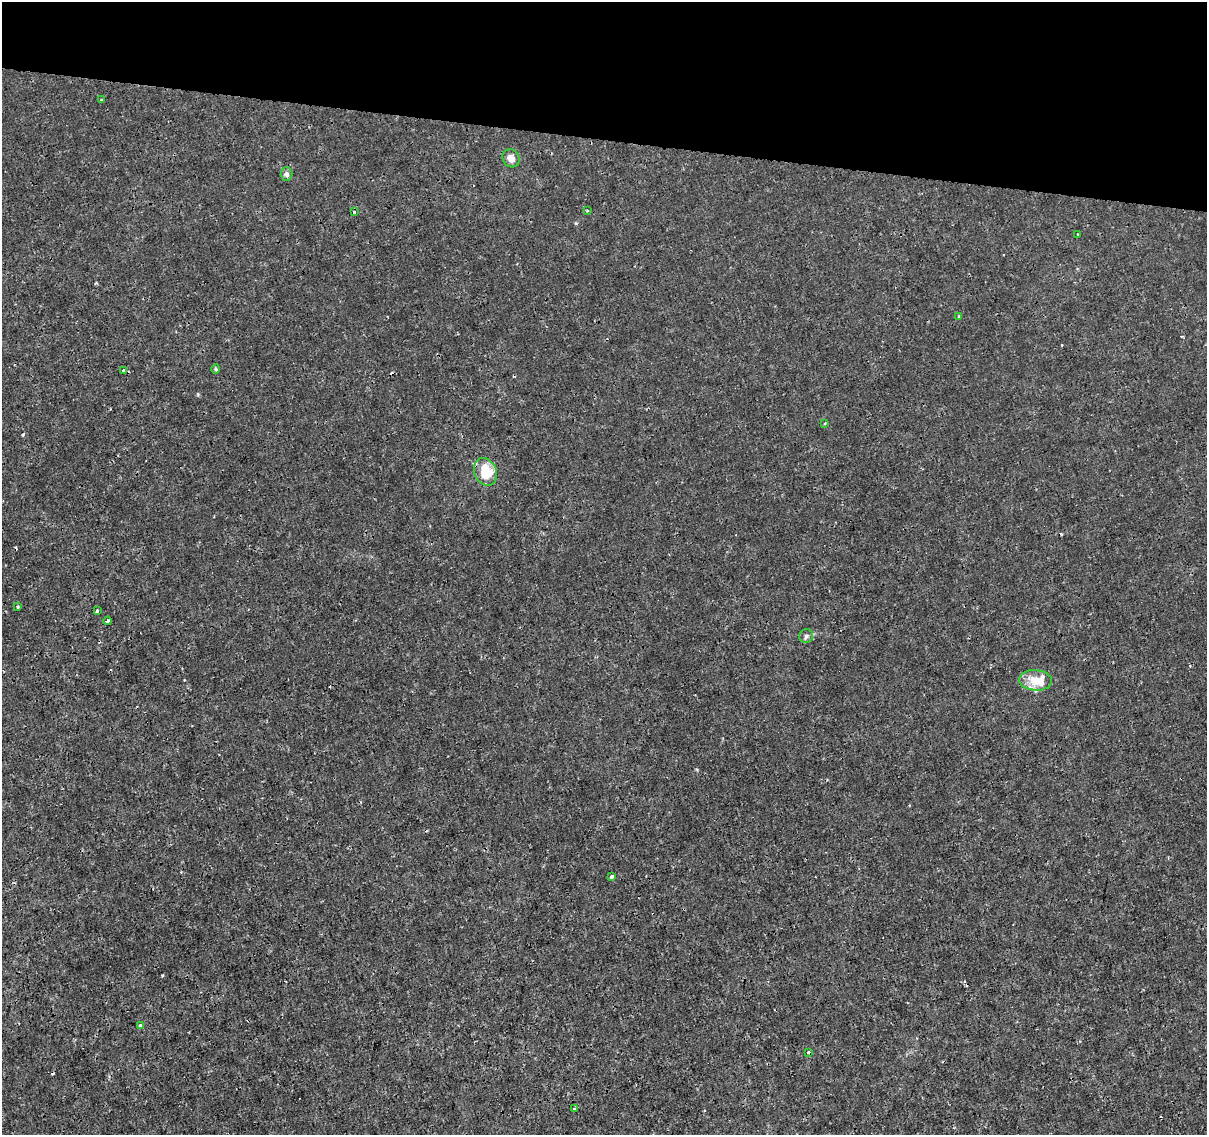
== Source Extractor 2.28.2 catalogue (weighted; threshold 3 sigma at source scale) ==
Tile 2 of 4 x 4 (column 2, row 1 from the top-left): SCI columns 1215-2419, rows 3683-4815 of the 4830 x 5040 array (HDU 1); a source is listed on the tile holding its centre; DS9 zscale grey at full resolution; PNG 1209 x 1137 px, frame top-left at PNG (2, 2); each listed source drawn as its Kron ellipse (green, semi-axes under 4 px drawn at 4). Shown black and unused: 12% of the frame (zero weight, under 3 of 4 exposures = <1% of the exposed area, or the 3 px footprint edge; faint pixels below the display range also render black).
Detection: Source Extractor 2.28.2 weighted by HDU 2 'WHT'; one run over the whole footprint, this tile lists its part. Background -1.32e-04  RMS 8.0e-04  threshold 0.0036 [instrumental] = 3 sigma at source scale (4.5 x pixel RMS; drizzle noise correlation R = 1.50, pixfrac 1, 0.0396/0.0396 arcsec/px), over >= 5 px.
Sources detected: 27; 4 cosmic-ray / hot-pixel residue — neither listed nor drawn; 3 inside a brighter listed object's ellipse — not listed separately; the other 20 listed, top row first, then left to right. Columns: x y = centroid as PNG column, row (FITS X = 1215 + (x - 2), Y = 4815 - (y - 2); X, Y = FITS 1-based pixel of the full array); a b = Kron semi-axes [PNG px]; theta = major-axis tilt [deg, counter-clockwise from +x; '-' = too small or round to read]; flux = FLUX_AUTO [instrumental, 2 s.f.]
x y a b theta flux
101 100 3 2 - 0.14
511 158 9 8 - 0.48
286 174 6 6 - 0.22
587 210 4 2 - 0.066
354 212 3 2 - 0.18
1078 234 3 2 - 0.053
959 316 3 3 - 0.18
216 369 5 4 - 0.091
124 371 3 3 - 0.5
825 423 4 3 - 0.069
486 472 14 11 -66 2.1
18 607 4 4 - 0.08
97 610 3 3 - 0.19
107 621 4 3 - 0.51
806 636 7 6 - 0.19
1035 680 16 10 -4 1.2
612 877 3 3 - 0.26
140 1025 3 3 - 0.24
808 1052 3 2 - 0.083
575 1109 4 3 - 0.093
Overlapping masked pixels (flux is a lower limit): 1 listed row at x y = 486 472